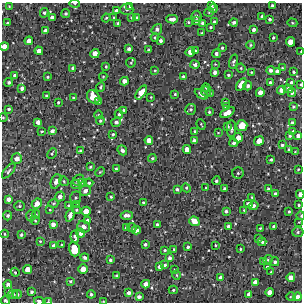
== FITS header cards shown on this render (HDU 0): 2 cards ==
NAXIS1  =                  300 / Width of image
NAXIS2  =                  300 / Height of image

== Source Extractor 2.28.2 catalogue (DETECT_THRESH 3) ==
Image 300 x 300 px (HDU 0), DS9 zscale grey, 1 PNG px = 1 image px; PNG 304 x 304 px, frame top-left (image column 1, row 300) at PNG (2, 3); each listed source drawn as its Kron ellipse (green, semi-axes under 4 px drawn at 4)
Background 1900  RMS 180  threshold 530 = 3 sigma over >= 5 px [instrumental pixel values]
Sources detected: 250; all 250 listed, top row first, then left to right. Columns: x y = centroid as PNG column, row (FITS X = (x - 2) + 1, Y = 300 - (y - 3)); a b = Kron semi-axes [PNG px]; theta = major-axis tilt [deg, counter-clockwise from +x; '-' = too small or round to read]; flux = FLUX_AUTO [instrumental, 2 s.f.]
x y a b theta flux
75 3 5 3 - 12000
212 5 3 3 - 18000
9 6 4 3 - 9300
130 6 4 3 - 18000
273 6 4 4 - 38000
213 8 4 4 - 23000
127 9 6 6 - 29000
116 11 4 4 - 55000
209 12 5 4 - 13000
44 13 5 4 - 19000
66 13 4 4 - 20000
196 16 5 5 - 30000
262 16 4 4 - 19000
114 17 4 3 - 13000
52 18 4 4 - 60000
106 18 4 3 - 12000
131 18 3 3 - 13000
136 18 3 3 - 14000
172 19 6 3 1 57000
270 19 4 4 - 22000
196 21 4 4 - 28000
188 22 3 3 - 14000
214 22 4 3 - 18000
234 22 4 4 - 31000
7 23 3 3 - 10000
118 23 4 3 - 14000
203 23 4 3 - 34000
292 23 5 4 - 13000
211 27 3 3 - 14000
157 29 6 5 - 37000
254 30 4 4 - 33000
45 31 4 4 - 59000
201 33 3 3 - 8800
155 37 4 3 - 17000
273 38 3 3 - 15000
29 41 4 4 - 74000
161 41 3 3 - 31000
290 42 5 4 - 120000
251 45 4 4 - 13000
4 46 4 4 - 89000
222 48 3 3 - 16000
129 49 4 3 - 29000
148 50 4 3 - 12000
39 51 4 4 - 64000
195 51 4 3 - 14000
190 52 5 4 - 93000
301 52 3 2 - 14000
95 54 5 4 - 99000
216 54 4 4 - 29000
234 61 7 4 73 28000
131 63 5 4 - 16000
195 64 4 4 - 38000
215 64 4 4 - 9700
106 66 3 3 - 12000
73 68 4 4 - 32000
241 68 4 4 - 12000
282 68 4 3 - 10000
155 70 4 3 - 9600
271 70 4 4 - 39000
277 71 4 3 - 43000
215 72 4 3 - 41000
251 72 3 3 - 10000
294 72 3 3 - 16000
15 75 4 3 - 27000
228 75 3 3 - 17000
183 76 3 3 - 16000
47 77 3 2 - 13000
103 77 4 4 - 11000
124 81 4 4 - 68000
9 82 4 4 - 19000
270 82 3 3 - 15000
291 82 3 3 - 19000
241 84 7 4 58 150000
301 84 3 2 - 11000
248 86 4 4 - 29000
101 87 5 3 - 16000
22 88 4 4 - 45000
206 88 4 4 - 14000
288 89 5 4 - 23000
282 90 4 4 - 89000
206 92 5 5 - 19000
141 93 8 4 54 120000
210 93 3 3 - 11000
260 93 4 4 - 90000
292 93 4 4 - 28000
175 94 3 3 - 12000
201 94 7 4 -30 41000
46 95 3 2 - 12000
93 97 7 5 -51 190000
151 97 2 2 - 8800
73 98 3 3 - 12000
99 101 3 3 - 31000
58 102 3 2 - 14000
225 102 3 3 - 11000
227 107 4 4 - 35000
293 107 3 3 - 14000
9 109 3 3 - 17000
190 109 5 5 - 20000
124 110 3 3 - 19000
209 112 4 3 - 14000
227 113 8 4 29 100000
119 114 4 4 - 18000
99 115 4 3 - 8600
3 117 5 3 - 10000
100 121 4 4 - 17000
38 122 4 4 - 58000
116 122 5 4 - 35000
292 123 3 3 - 23000
201 124 5 2 - 10000
227 126 4 3 - 23000
242 126 5 5 - 220000
231 129 8 4 -90 24000
42 131 3 2 - 12000
52 131 4 4 - 39000
195 131 3 3 - 15000
293 131 3 2 - 9300
218 133 4 2 - 7800
113 134 3 3 - 16000
290 136 3 3 - 18000
298 136 4 4 - 40000
238 138 5 4 - 72000
149 140 4 4 - 86000
194 141 4 4 - 55000
259 141 5 4 - 120000
234 143 4 4 - 32000
282 145 3 3 - 18000
187 149 4 4 - 85000
288 149 3 3 - 14000
80 150 4 3 - 15000
122 150 5 4 - 37000
295 152 3 3 - 8300
52 154 6 4 63 15000
152 158 4 3 - 16000
17 159 5 5 - 65000
271 160 3 3 - 16000
90 167 3 3 - 15000
116 169 4 3 - 18000
298 169 3 3 - 9300
9 171 9 3 50 20000
100 172 5 3 - 12000
238 173 5 5 - 20000
78 180 6 4 51 48000
56 181 7 5 66 50000
64 181 5 4 - 15000
216 181 4 4 - 22000
82 183 4 2 - 8200
89 183 4 4 - 17000
76 184 5 4 - 15000
186 188 4 4 - 14000
206 188 2 2 - 9800
177 189 4 3 - 22000
225 189 4 4 - 40000
268 189 3 3 - 15000
85 191 6 5 - 52000
275 194 4 3 - 36000
300 194 4 3 - 68000
60 196 5 4 - 54000
111 197 3 2 - 14000
252 197 3 3 - 9900
76 198 6 5 - 21000
9 199 4 4 - 46000
37 203 5 4 - 82000
53 203 5 3 - 12000
143 203 3 3 - 11000
248 204 4 4 - 55000
68 205 4 3 - 12000
77 205 3 2 - 9400
299 205 3 2 - 13000
19 206 5 4 - 17000
254 206 5 4 - 29000
50 210 3 3 - 8400
76 210 4 3 - 15000
244 210 3 3 - 11000
86 211 5 4 - 120000
226 211 4 4 - 24000
289 211 3 3 - 13000
31 215 6 5 - 27000
36 215 4 4 - 14000
70 215 6 4 72 56000
127 215 6 3 0 48000
8 216 4 3 - 23000
301 216 4 3 - 10000
87 220 4 3 - 28000
35 221 4 3 - 9800
194 221 5 4 - 110000
299 222 2 2 - 7100
53 224 4 4 - 54000
157 225 3 3 - 24000
228 226 4 3 - 33000
274 226 3 3 - 21000
84 227 6 6 - 59000
126 228 4 3 - 42000
132 228 5 2 - 11000
260 228 3 2 - 11000
136 230 4 4 - 68000
298 232 5 5 - 21000
80 233 4 4 - 34000
4 234 4 3 - 10000
21 235 4 3 - 19000
75 237 6 3 -83 33000
258 239 3 3 - 17000
40 241 3 3 - 10000
262 242 4 4 - 17000
145 244 3 3 - 24000
62 245 3 2 - 15000
215 245 3 2 - 9500
54 246 4 4 - 35000
188 247 3 3 - 20000
74 249 7 5 -74 340000
174 249 3 2 - 10000
240 249 3 2 - 10000
165 250 3 2 - 14000
85 257 4 4 - 30000
169 258 4 3 - 35000
110 260 3 3 - 18000
268 260 5 4 - 15000
264 261 3 3 - 19000
275 262 4 4 - 30000
165 265 4 3 - 23000
160 267 4 4 - 44000
267 267 3 3 - 19000
28 269 4 4 - 120000
83 269 4 4 - 120000
175 270 4 3 - 12000
15 272 4 3 - 13000
271 272 4 3 - 11000
176 275 5 3 - 11000
117 276 3 3 - 20000
291 277 4 4 - 77000
221 278 4 4 - 65000
70 281 4 3 - 16000
255 282 4 4 - 61000
8 284 4 4 - 46000
146 284 4 4 - 77000
173 290 4 4 - 16000
9 291 4 3 - 17000
32 292 4 4 - 22000
269 292 4 4 - 79000
129 293 4 4 - 44000
13 294 4 3 - 19000
17 294 4 4 - 29000
91 294 4 4 - 22000
249 294 4 4 - 45000
139 297 4 3 - 34000
291 297 5 3 - 11000
297 297 4 4 - 64000
5 300 4 3 - 20000
39 301 5 3 - 31000
48 301 4 3 - 17000
103 301 3 2 - 8500
At the frame edge (FLAGS 8, measured only in part): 12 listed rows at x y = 75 3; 4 46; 301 52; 301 84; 3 117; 300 194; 301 216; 8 284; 5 300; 39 301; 48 301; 103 301